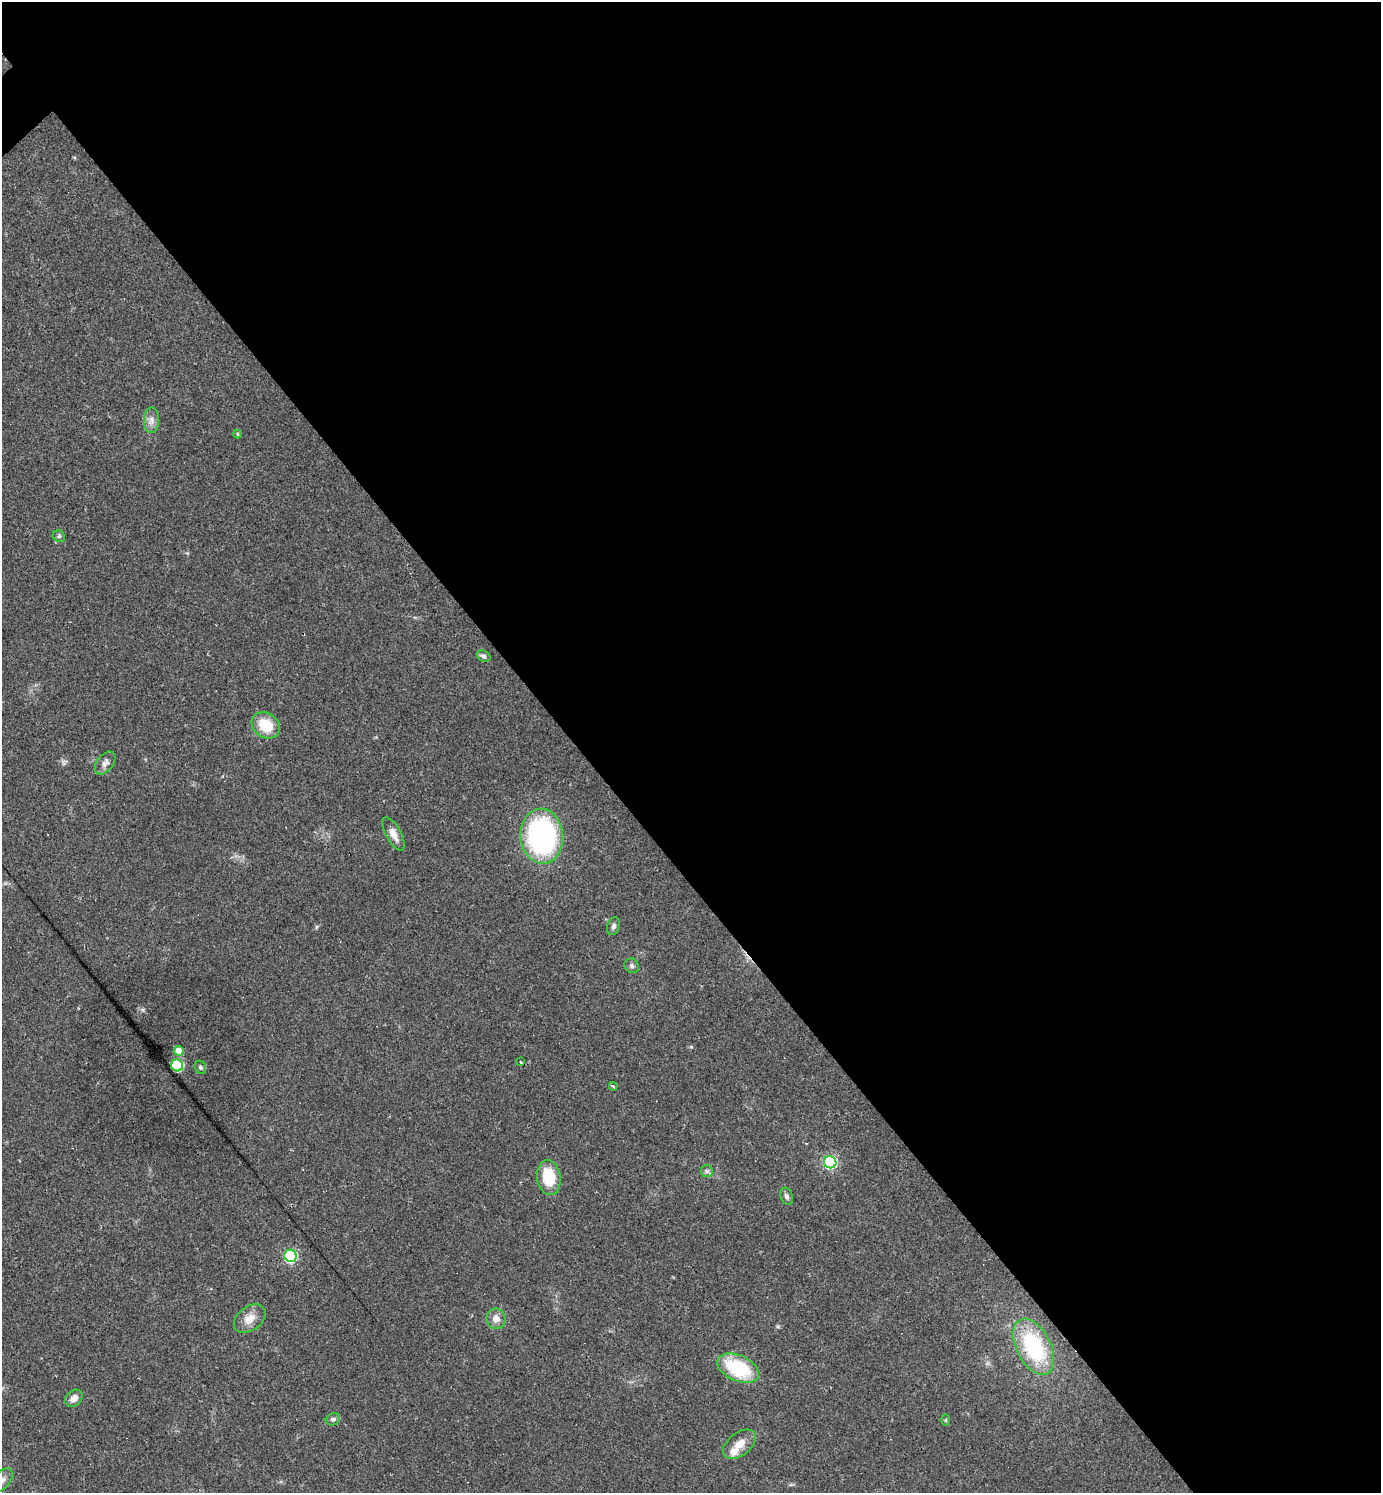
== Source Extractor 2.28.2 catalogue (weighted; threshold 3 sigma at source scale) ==
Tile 8 of 4 x 4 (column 4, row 2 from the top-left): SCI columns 4431-5809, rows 2983-4473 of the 5962 x 5964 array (HDU 1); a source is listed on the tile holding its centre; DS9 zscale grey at full resolution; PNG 1383 x 1495 px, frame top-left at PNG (2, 2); each listed source drawn as its Kron ellipse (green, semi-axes under 4 px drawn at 4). Shown black and unused: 58% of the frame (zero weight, under 2 of 3 exposures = <1% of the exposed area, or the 3 px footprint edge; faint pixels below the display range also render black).
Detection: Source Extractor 2.28.2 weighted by HDU 2 'WHT'; one run over the whole footprint, this tile lists its part. Background 0.0346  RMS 0.0062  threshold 0.0281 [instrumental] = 3 sigma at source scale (4.5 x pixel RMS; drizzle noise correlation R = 1.50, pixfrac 1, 0.05/0.05 arcsec/px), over >= 5 px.
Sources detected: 32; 2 cosmic-ray / hot-pixel residue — neither listed nor drawn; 1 inside a brighter listed object's ellipse — not listed separately; the other 29 listed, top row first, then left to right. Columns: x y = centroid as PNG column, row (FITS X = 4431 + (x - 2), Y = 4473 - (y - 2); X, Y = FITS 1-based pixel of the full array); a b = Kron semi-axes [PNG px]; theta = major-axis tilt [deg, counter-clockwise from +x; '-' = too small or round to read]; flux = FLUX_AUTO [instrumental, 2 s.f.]
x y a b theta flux
151 420 13 7 87 3.7
237 434 4 4 - 0.68
59 536 6 5 - 1.2
484 656 7 5 -22 1.9
266 725 15 12 -37 18
105 763 13 8 52 3.3
393 834 18 7 -61 5.9
542 836 28 21 -85 120
613 926 9 6 72 2
632 966 8 6 -46 1.7
179 1051 5 5 - 10
521 1062 3 2 - 1.3
177 1065 6 5 - 72
200 1067 7 5 -63 1.3
613 1086 4 3 - 0.7
830 1162 6 6 - 100
707 1171 6 6 - 1.3
549 1177 17 11 -82 22
787 1196 9 6 -70 1.9
290 1256 6 6 - 91
250 1319 17 12 37 7.5
496 1319 10 9 - 4.9
1034 1347 30 17 -63 56
738 1368 22 12 -24 40
74 1398 9 7 44 4.1
333 1419 7 5 26 1.7
946 1420 6 4 89 0.77
739 1444 19 11 38 7.9
2 1480 14 8 50 3.8
Isophote crosses this tile's border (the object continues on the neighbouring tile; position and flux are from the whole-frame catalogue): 1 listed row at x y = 2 1480